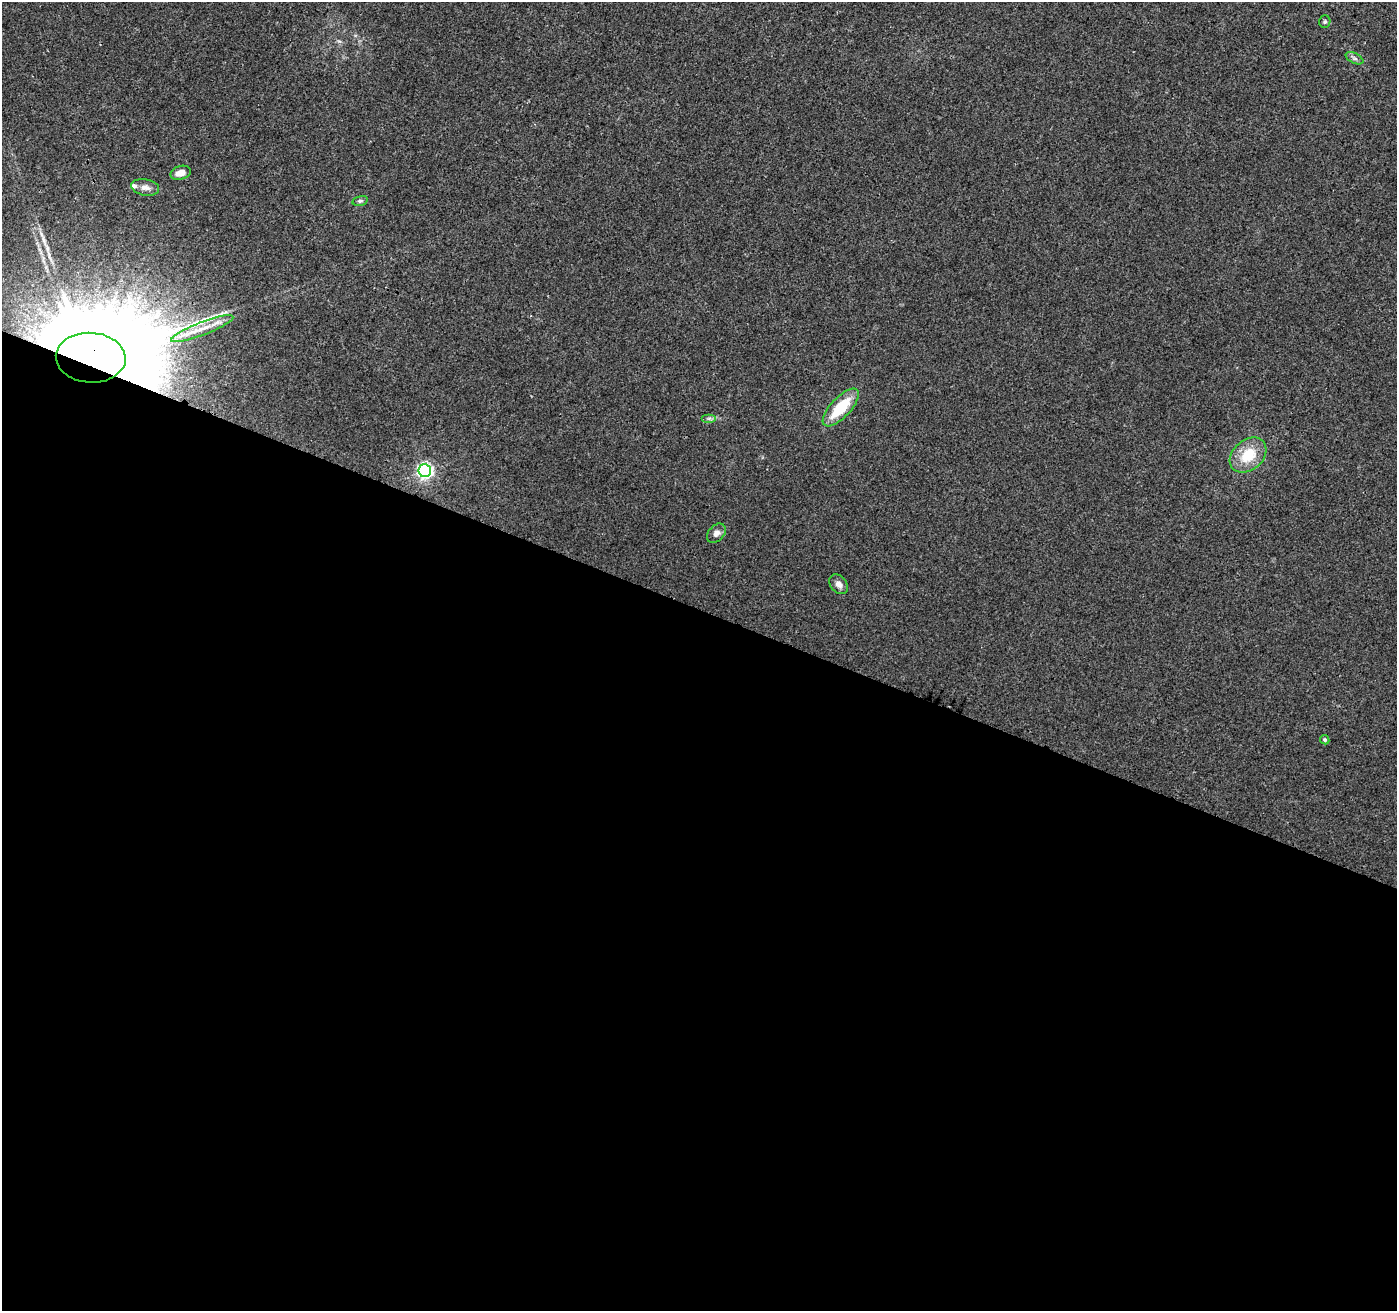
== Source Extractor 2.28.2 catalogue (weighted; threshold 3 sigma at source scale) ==
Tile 14 of 4 x 4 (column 2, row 4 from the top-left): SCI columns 1407-2801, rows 219-1527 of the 5612 x 5737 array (HDU 1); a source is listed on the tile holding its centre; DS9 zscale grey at full resolution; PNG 1399 x 1313 px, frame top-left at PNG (2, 2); each listed source drawn as its Kron ellipse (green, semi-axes under 4 px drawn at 4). Shown black and unused: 54% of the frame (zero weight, under 3 of 4 exposures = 1% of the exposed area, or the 3 px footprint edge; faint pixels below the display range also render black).
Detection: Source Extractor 2.28.2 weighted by HDU 2 'WHT'; one run over the whole footprint, this tile lists its part. Background 0.00894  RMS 0.0029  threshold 0.0129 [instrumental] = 3 sigma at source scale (4.5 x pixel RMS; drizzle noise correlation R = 1.50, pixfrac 1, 0.0396/0.0396 arcsec/px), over >= 5 px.
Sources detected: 16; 1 long thin detection or spike segment (spike, bleed or trail) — neither listed nor drawn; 1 inside a brighter listed object's ellipse — not listed separately; the other 14 listed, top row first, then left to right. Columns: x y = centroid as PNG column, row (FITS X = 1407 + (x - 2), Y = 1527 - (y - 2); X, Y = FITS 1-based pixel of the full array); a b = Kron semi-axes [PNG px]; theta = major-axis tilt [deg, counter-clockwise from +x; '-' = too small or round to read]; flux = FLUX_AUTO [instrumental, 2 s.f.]
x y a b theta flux
1325 22 6 5 - 0.52
1354 58 9 5 -27 0.76
181 173 10 6 15 2.3
145 187 14 8 -10 1.7
360 201 8 4 13 0.6
202 329 33 6 21 5
91 358 35 25 -4 8600
841 407 24 10 47 12
709 418 7 4 0 0.65
1248 455 20 15 41 8.6
425 471 6 6 - 80
716 533 11 7 46 1.6
839 584 11 8 -48 1.3
1325 740 5 4 - 0.51
Overlapping masked pixels (flux is a lower limit): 1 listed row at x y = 91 358